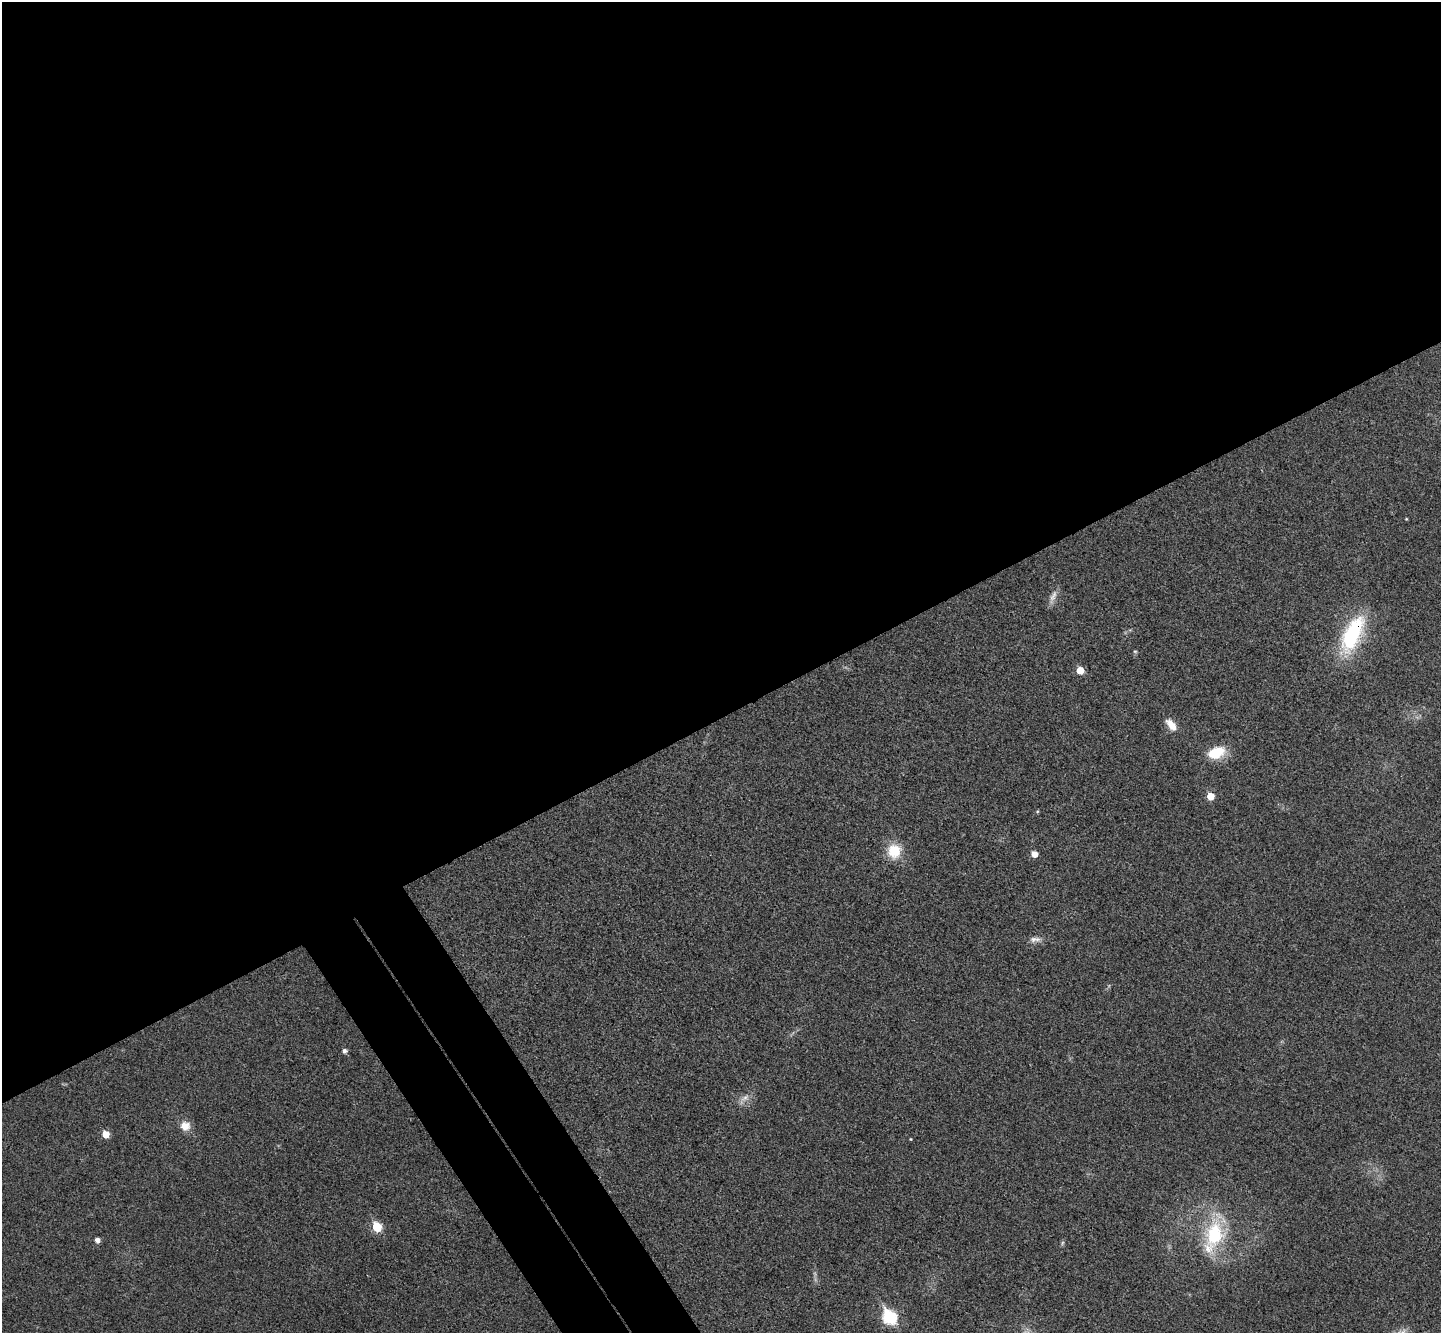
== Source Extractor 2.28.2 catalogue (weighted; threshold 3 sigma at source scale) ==
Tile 2 of 4 x 4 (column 2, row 1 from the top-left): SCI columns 1491-2929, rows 4182-5512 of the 5862 x 5834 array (HDU 1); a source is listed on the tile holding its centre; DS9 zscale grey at full resolution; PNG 1443 x 1335 px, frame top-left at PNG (2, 2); no overlay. Shown black and unused: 57% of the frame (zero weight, under 3 of 4 exposures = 6% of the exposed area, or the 3 px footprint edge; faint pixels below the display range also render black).
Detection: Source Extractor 2.28.2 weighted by HDU 2 'WHT'; one run over the whole footprint, this tile lists its part. Background 0.0267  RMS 0.0059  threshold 0.0266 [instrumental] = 3 sigma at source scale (4.5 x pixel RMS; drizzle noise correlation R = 1.50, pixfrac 1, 0.05/0.05 arcsec/px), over >= 5 px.
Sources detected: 25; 1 too faint to see at this stretch — not listed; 2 inside a brighter listed object's ellipse — not listed separately; the other 22 listed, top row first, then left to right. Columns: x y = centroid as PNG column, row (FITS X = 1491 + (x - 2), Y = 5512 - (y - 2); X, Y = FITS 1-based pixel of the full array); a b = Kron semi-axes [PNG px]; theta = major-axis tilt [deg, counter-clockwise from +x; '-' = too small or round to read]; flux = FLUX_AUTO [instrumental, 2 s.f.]
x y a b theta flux
1406 519 3 3 - 0.49
1053 597 22 7 69 4.1
1352 634 46 19 64 56
1135 651 6 4 -1 0.69
1080 670 6 6 - 9.5
1171 725 17 8 -49 7
1216 753 18 11 22 20
1210 796 6 5 - 10
1037 811 5 4 - 0.61
894 851 16 15 - 17
1034 854 5 5 - 5.6
1037 939 11 8 -6 3.1
344 1051 6 5 - 2
744 1099 20 8 46 4.9
185 1126 11 10 - 6.7
106 1134 5 5 - 9.7
910 1139 4 3 - 0.48
377 1227 6 5 - 27
1214 1234 40 23 83 46
97 1240 5 5 - 2.9
1062 1243 6 5 - 0.95
890 1317 8 7 - 80
Overlapping masked pixels (flux is a lower limit): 1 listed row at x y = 1352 634